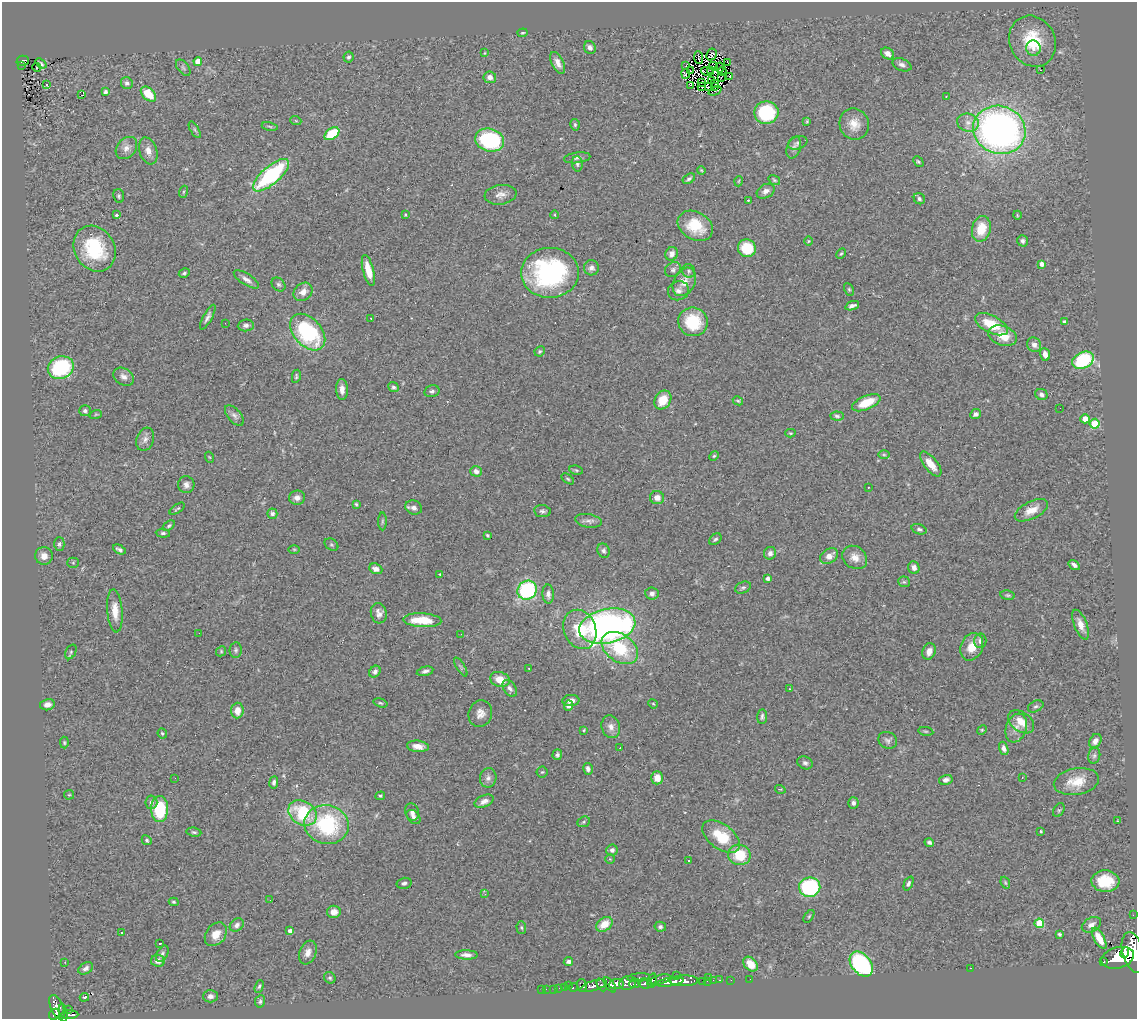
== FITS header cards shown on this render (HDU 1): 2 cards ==
NAXIS1  =                 1135
NAXIS2  =                 1017

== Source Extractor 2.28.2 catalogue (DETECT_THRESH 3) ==
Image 1135 x 1017 px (HDU 1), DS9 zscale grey, 1 PNG px = 1 image px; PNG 1139 x 1021 px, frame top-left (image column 1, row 1017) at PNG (2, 2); each listed source drawn as its Kron ellipse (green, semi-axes under 4 px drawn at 4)
Background 0.677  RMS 0.048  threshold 0.144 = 3 sigma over >= 5 px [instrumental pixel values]
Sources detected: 340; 9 with non-positive FLUX_AUTO (blend fragments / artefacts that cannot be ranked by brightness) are neither listed nor drawn; the other 331 listed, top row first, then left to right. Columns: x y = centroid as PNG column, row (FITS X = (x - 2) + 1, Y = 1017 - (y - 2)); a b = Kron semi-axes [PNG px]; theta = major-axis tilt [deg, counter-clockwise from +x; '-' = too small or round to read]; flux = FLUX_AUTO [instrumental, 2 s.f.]
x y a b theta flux
522 33 5 3 - 3.5
1032 41 26 23 -63 160
590 47 6 5 - 14
1033 48 8 7 - 20
485 53 3 2 - 2.9
711 54 6 5 - 14
888 54 7 5 -34 16
348 57 5 5 - 7.1
699 58 6 2 -84 5.9
23 61 6 5 - 71
198 61 4 4 - 36
727 62 3 2 - 0.25
41 63 6 2 -38 4.9
558 63 12 6 -64 22
22 65 3 2 - 24
902 65 10 6 -22 13
686 66 2 2 - 4.2
713 66 4 2 - 15
37 67 4 3 - 0.15
183 68 9 5 -52 7.4
720 68 5 2 - 0.32
1041 70 3 2 - 3.6
690 71 3 2 - 5.7
707 71 6 2 -16 5.3
711 71 3 2 - 0.63
722 71 4 2 - 0.079
686 74 5 3 - 19
729 76 3 2 - 7
490 77 6 6 - 20
721 77 3 2 - 4.4
712 81 3 2 - 1.8
127 83 6 5 - 10
701 83 4 3 - 2.8
715 83 4 2 - 0.91
46 85 3 3 - 44
691 85 3 2 - 4.4
702 86 3 2 - 5.3
708 87 3 3 - 2.5
714 87 3 2 - 1.6
715 91 7 2 24 6.1
105 92 4 3 - 10
148 94 9 6 -44 70
81 95 3 2 - 12
946 96 3 2 - 4.3
766 113 12 11 - 210
296 121 5 3 - 3.4
807 121 3 3 - 3.3
968 122 11 9 -15 23
854 124 16 14 -69 45
575 125 6 4 -77 5.6
270 126 8 4 -10 5.3
195 130 9 4 -60 5.8
999 130 26 24 -21 1500
332 134 8 5 35 130
490 140 15 11 -15 300
798 143 10 6 20 8.5
126 148 12 9 49 21
794 148 11 7 72 13
148 151 14 8 -72 25
577 158 13 5 7 11
918 162 6 4 -47 4.2
577 164 7 5 -87 6.8
701 170 4 3 - 3.2
271 175 22 9 41 360
689 179 7 4 32 6.8
774 180 6 4 -35 4.1
739 181 5 3 - 2.9
766 191 9 6 28 15
183 192 6 4 71 4.2
501 195 16 9 8 24
119 196 7 5 -82 6.2
919 199 6 5 - 7.7
748 200 3 2 - 2.4
117 215 4 3 - 12
406 215 3 3 - 4.4
555 215 4 3 - 2.6
1017 215 4 3 - 2.8
695 226 19 14 -30 100
981 229 13 9 76 82
808 241 5 3 - 3
1022 241 5 5 - 8.3
747 248 9 8 - 120
95 249 24 20 -58 210
672 254 7 6 - 17
841 254 5 3 - 3.8
1041 264 4 4 - 16
591 268 7 7 - 13
368 270 16 5 -75 55
673 270 8 7 - 10
689 271 7 6 - 8.8
184 273 6 4 28 5.9
550 273 29 25 3 520
246 279 14 5 -33 17
684 282 15 10 62 39
278 284 8 6 -44 7.5
849 289 7 4 -63 5
678 291 10 9 - 18
303 292 10 8 41 27
852 306 7 3 19 11
208 317 14 4 62 13
371 318 2 2 - 2.4
1064 321 4 3 - 8.6
693 322 15 14 - 130
225 323 2 2 - 3.8
991 324 18 8 -27 100
246 325 8 6 6 12
308 332 21 13 -48 340
1003 336 15 9 -20 65
1034 345 7 7 - 20
540 351 5 5 - 5.4
1045 354 6 5 - 23
1083 360 11 8 25 240
61 368 13 11 21 260
296 376 7 3 80 4.7
124 377 11 8 -31 17
394 387 5 4 - 7.3
342 389 10 6 -87 24
432 391 8 6 14 8.9
1041 394 6 5 - 11
663 400 10 7 57 65
738 401 5 3 - 4
866 403 15 7 22 82
1060 408 2 2 - 1.9
85 411 6 5 - 7.8
96 414 6 4 19 4.6
975 414 5 4 - 11
234 415 12 6 -50 12
837 416 7 4 -4 7.6
1085 419 4 4 - 40
1095 424 5 5 - 160
790 433 5 4 - 3.7
145 439 12 8 71 18
884 455 6 4 -1 4.7
714 456 5 4 - 4.3
209 457 5 3 - 2.9
931 464 15 6 -52 41
576 470 7 4 -10 4.9
476 471 6 5 - 13
568 479 7 3 -36 4.8
186 485 8 8 - 16
868 487 3 2 - 2.9
297 498 8 7 - 16
657 498 7 6 - 24
356 504 4 3 - 4.2
414 508 9 7 -20 16
177 509 9 3 37 4.4
1031 510 18 8 27 42
542 511 8 6 -8 9
272 514 5 5 - 11
382 521 9 4 89 5.9
588 521 13 6 -10 15
169 526 7 4 38 5.6
919 529 8 5 -20 7.4
163 533 7 4 -5 6.7
487 535 4 3 - 3.9
715 539 7 5 42 6.9
59 544 7 5 89 7
331 545 7 5 -34 5.5
119 549 7 3 -28 8.9
294 549 5 3 - 3.2
603 551 7 6 - 9.1
770 553 6 6 - 13
44 556 9 9 - 24
829 556 9 7 34 29
855 557 13 11 -36 29
73 563 5 5 - 4.6
1074 565 6 4 -34 11
914 567 6 5 - 15
376 569 7 5 -22 18
439 574 3 2 - 2.2
768 578 4 4 - 11
904 582 6 5 - 5.3
743 588 8 5 22 7.8
527 590 10 9 - 360
548 594 9 6 -88 15
652 594 6 6 - 12
1008 595 7 4 -7 5.5
115 611 21 7 -85 47
379 613 10 8 -78 19
422 620 19 7 -3 96
1081 625 16 6 -68 27
607 626 28 17 12 1300
580 629 20 16 -67 120
199 633 2 2 - 1.4
461 634 2 2 - 2.2
980 641 7 6 - 14
972 647 14 11 65 47
620 648 20 13 -35 190
236 650 8 6 82 6.3
221 651 5 4 - 4.3
929 651 8 6 70 22
71 652 8 5 62 6.3
461 667 11 4 -59 5.6
529 669 3 3 - 5.6
425 671 8 4 13 9.9
375 672 6 5 - 10
500 679 10 7 -19 50
510 688 9 6 -56 12
789 689 3 2 - 2.1
571 700 8 5 5 21
380 703 7 4 -16 5.3
653 704 5 4 - 3.1
47 705 7 5 12 16
569 706 5 4 - 15
1036 706 8 5 27 7.9
237 711 8 6 87 34
480 714 13 11 74 27
762 717 7 5 85 7.4
1021 722 14 9 -37 45
611 727 11 9 -72 21
1016 728 15 10 70 30
584 730 3 2 - 2.3
982 730 5 4 - 3.8
926 731 7 3 -8 4.8
162 733 5 4 - 5.3
888 740 10 8 -26 11
1095 741 7 5 58 16
64 743 6 4 -88 4.8
418 746 11 5 -6 25
620 748 3 2 - 3.7
1004 748 7 4 -72 13
557 755 5 5 - 8.4
1094 756 8 6 74 8.3
805 763 8 6 -25 9.3
588 769 6 4 -76 12
542 772 5 5 - 5.1
1022 777 3 2 - 11
175 778 3 2 - 2.5
488 778 10 8 79 14
657 778 6 6 - 30
946 780 7 5 14 14
274 782 6 4 81 8.1
1076 782 23 13 10 67
780 789 5 3 - 2.7
69 795 5 4 - 3.7
380 796 5 4 - 5.1
484 801 10 6 25 18
151 802 7 6 - 9.9
853 803 5 5 - 10
160 809 13 8 89 180
1059 810 7 5 59 5.4
412 812 9 7 -72 12
302 813 15 11 -32 200
413 817 8 5 -43 11
1118 821 4 4 - 3.1
584 822 6 5 - 5.2
327 825 22 19 -12 320
1041 831 3 3 - 3.5
194 832 7 4 -8 6
721 837 21 12 -36 120
147 840 5 4 - 6.6
929 842 5 3 - 7.2
612 850 5 5 - 12
739 855 11 10 - 98
610 859 5 5 - 3.4
688 861 3 2 - 17
1105 881 14 11 -3 91
404 883 7 5 14 10
908 883 7 4 66 7.4
1005 883 6 4 -69 4.6
810 887 10 10 - 350
485 894 4 3 - 3.1
270 900 3 2 - 3.4
174 902 5 3 - 4.4
334 912 7 6 - 25
1133 915 2 2 - 6.7
809 916 7 3 54 4.1
1039 923 5 5 - 120
604 924 9 6 36 52
237 925 7 6 - 10
1091 925 10 7 30 18
660 927 6 5 - 6.9
521 928 6 5 - 4.8
290 931 4 4 - 14
121 933 3 2 - 4.6
216 934 13 9 52 38
1059 934 4 4 - 5.4
1099 938 12 5 -61 51
160 943 4 2 - 4.4
308 952 12 8 69 23
1125 952 5 3 - 540
1133 953 21 11 -74 3500
162 954 9 5 61 9
466 955 11 4 -1 17
1118 958 16 10 14 3400
158 961 7 6 - 18
568 961 4 3 - 11
65 962 3 2 - 2.5
1104 962 3 3 - 70
750 964 8 6 -46 49
861 964 14 9 -51 460
86 968 8 5 31 12
970 968 3 2 - 11
676 976 3 2 - 15
639 977 11 4 7 140
709 977 3 2 - 50
330 978 6 5 - 6.1
750 979 2 2 - 7.4
659 980 12 4 16 320
713 980 2 2 - 6.7
720 980 3 2 - 19
731 980 2 2 - 8.9
652 981 7 4 76 300
684 981 14 5 2 1300
702 981 3 2 - 18
707 981 3 2 - 13
670 982 14 4 10 840
628 983 8 7 - 950
635 983 6 5 - 340
616 984 7 5 5 1100
645 984 7 5 -7 400
601 985 7 4 -62 430
610 985 9 4 -54 780
259 986 6 4 70 6
569 986 3 2 - 7.8
582 986 6 5 - 260
593 986 13 5 18 890
573 987 4 3 - 140
559 988 2 2 - 5.2
565 988 3 3 - 23
542 989 2 2 - 7.5
546 989 2 2 - 3.7
554 989 2 2 - 9
210 996 7 6 - 12
84 997 5 4 - 8
260 1001 6 5 - 6.7
57 1007 13 6 -67 580
68 1010 3 2 - 3.6
63 1013 9 4 -81 160
54 1014 6 5 - 420
70 1015 8 3 0 170
At the frame edge (FLAGS 8, measured only in part): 1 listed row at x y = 1133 953
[9 non-positive-flux detections neither listed nor drawn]